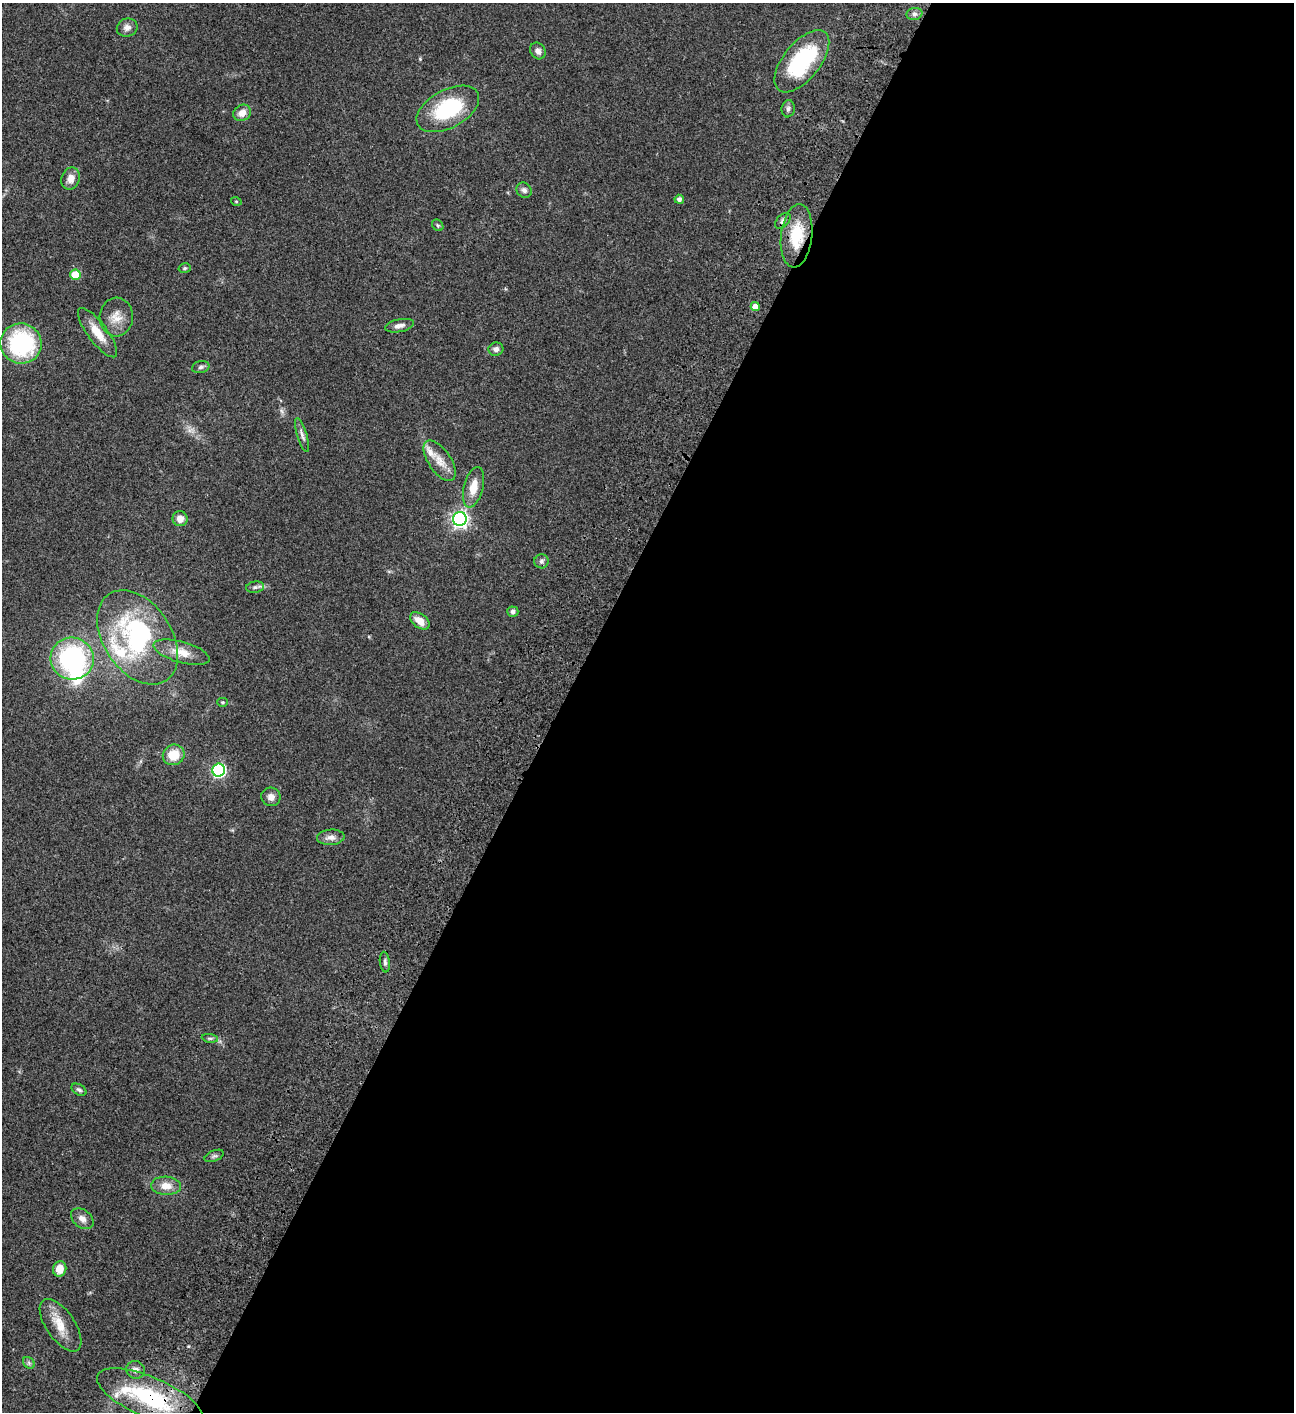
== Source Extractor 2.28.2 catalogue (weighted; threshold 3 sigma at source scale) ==
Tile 12 of 4 x 4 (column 4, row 3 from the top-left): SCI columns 4383-5674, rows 1613-3022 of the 6050 x 6047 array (HDU 1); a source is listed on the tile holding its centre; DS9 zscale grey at full resolution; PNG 1296 x 1414 px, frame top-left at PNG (2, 3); each listed source drawn as its Kron ellipse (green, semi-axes under 4 px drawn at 4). Shown black and unused: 57% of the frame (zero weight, under 3 of 4 exposures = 13% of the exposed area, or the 3 px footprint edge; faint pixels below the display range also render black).
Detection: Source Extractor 2.28.2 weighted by HDU 2 'WHT'; one run over the whole footprint, this tile lists its part. Background 0.0649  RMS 0.0059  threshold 0.0264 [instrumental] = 3 sigma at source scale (4.5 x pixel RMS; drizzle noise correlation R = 1.50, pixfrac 1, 0.05/0.05 arcsec/px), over >= 5 px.
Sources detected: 57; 3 inside a brighter object's white glare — neither listed nor drawn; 3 inside a brighter listed object's ellipse — not listed separately; the other 51 listed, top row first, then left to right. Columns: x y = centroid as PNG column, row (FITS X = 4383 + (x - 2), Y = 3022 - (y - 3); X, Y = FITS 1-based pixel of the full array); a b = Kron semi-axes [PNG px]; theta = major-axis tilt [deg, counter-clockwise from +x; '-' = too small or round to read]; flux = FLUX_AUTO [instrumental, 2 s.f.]
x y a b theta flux
914 14 8 6 15 1.8
127 28 10 9 - 2.8
538 51 9 7 -54 2.3
802 61 37 18 51 50
448 109 34 19 28 40
788 109 8 6 82 1.5
242 113 9 8 - 5
71 179 11 9 68 4.5
524 190 8 7 - 1.9
679 199 4 4 - 2
236 201 5 3 - 0.47
783 221 9 5 45 1.7
438 225 6 5 - 0.86
797 236 32 15 84 21
185 268 6 4 15 0.78
75 275 5 5 - 14
755 307 4 4 - 5.5
116 317 19 16 85 7.8
399 326 15 6 12 2.9
97 333 30 9 -53 9.7
21 344 20 20 - 58
496 349 7 6 - 2.3
201 367 9 6 12 1.5
302 435 18 5 -73 2.3
440 461 23 11 -55 7.6
474 487 21 9 76 8.5
180 519 7 7 - 4.4
460 519 7 7 - 190
541 561 7 7 - 1.5
255 587 9 5 8 1.5
513 612 5 5 - 1.6
420 621 11 7 -38 6.3
138 637 52 34 -56 79
181 652 29 10 -16 8.3
72 659 22 21 - 77
222 702 5 4 - 0.71
174 755 11 10 - 11
219 770 6 6 - 89
271 797 9 9 - 3
331 837 14 8 4 3.2
385 962 10 5 -83 1.6
210 1038 8 4 -8 0.92
79 1090 8 5 -31 1.3
214 1156 10 5 22 1.3
166 1186 15 9 -3 6.2
82 1219 13 8 -40 3.4
60 1269 8 6 76 7
61 1325 30 14 -55 11
29 1363 6 5 - 1.2
135 1370 9 8 - 2.5
150 1397 57 20 -23 51
Overlapping masked pixels (flux is a lower limit): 3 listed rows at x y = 797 236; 755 307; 150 1397